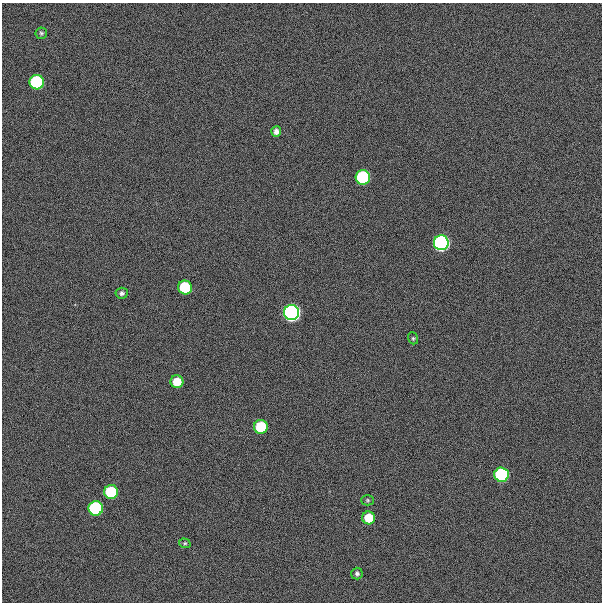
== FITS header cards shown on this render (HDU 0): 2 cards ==
NAXIS1  =                  600
NAXIS2  =                  600

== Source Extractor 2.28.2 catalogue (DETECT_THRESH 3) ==
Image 600 x 600 px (HDU 0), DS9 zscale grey, 1 PNG px = 1 image px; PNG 604 x 604 px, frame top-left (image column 1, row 600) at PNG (2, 3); each listed source drawn as its Kron ellipse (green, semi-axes under 4 px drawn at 4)
Background 300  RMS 19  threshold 57.7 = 3 sigma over >= 5 px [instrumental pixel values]
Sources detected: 18; all 18 listed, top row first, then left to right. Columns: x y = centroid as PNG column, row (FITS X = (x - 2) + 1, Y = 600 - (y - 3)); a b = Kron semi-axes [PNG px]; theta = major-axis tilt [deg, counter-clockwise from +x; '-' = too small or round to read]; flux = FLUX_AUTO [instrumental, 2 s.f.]
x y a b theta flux
41 33 6 6 - 2.3e+03
37 82 7 7 - 2.2e+05
276 131 5 5 - 6.1e+03
363 177 7 7 - 2.2e+05
441 243 7 7 - 6.7e+05
185 287 7 7 - 9.5e+04
122 293 6 5 - 3.5e+03
291 313 7 7 - 1.1e+06
413 338 6 4 -69 2.0e+03
177 382 6 6 - 3.1e+04
261 427 7 7 - 7.9e+04
501 475 7 7 - 2.2e+05
111 492 7 7 - 1.0e+05
367 500 6 5 - 2.0e+03
96 508 7 7 - 2.3e+05
369 518 6 6 - 3.3e+04
185 543 6 4 -19 1.9e+03
357 573 6 5 - 3.1e+03